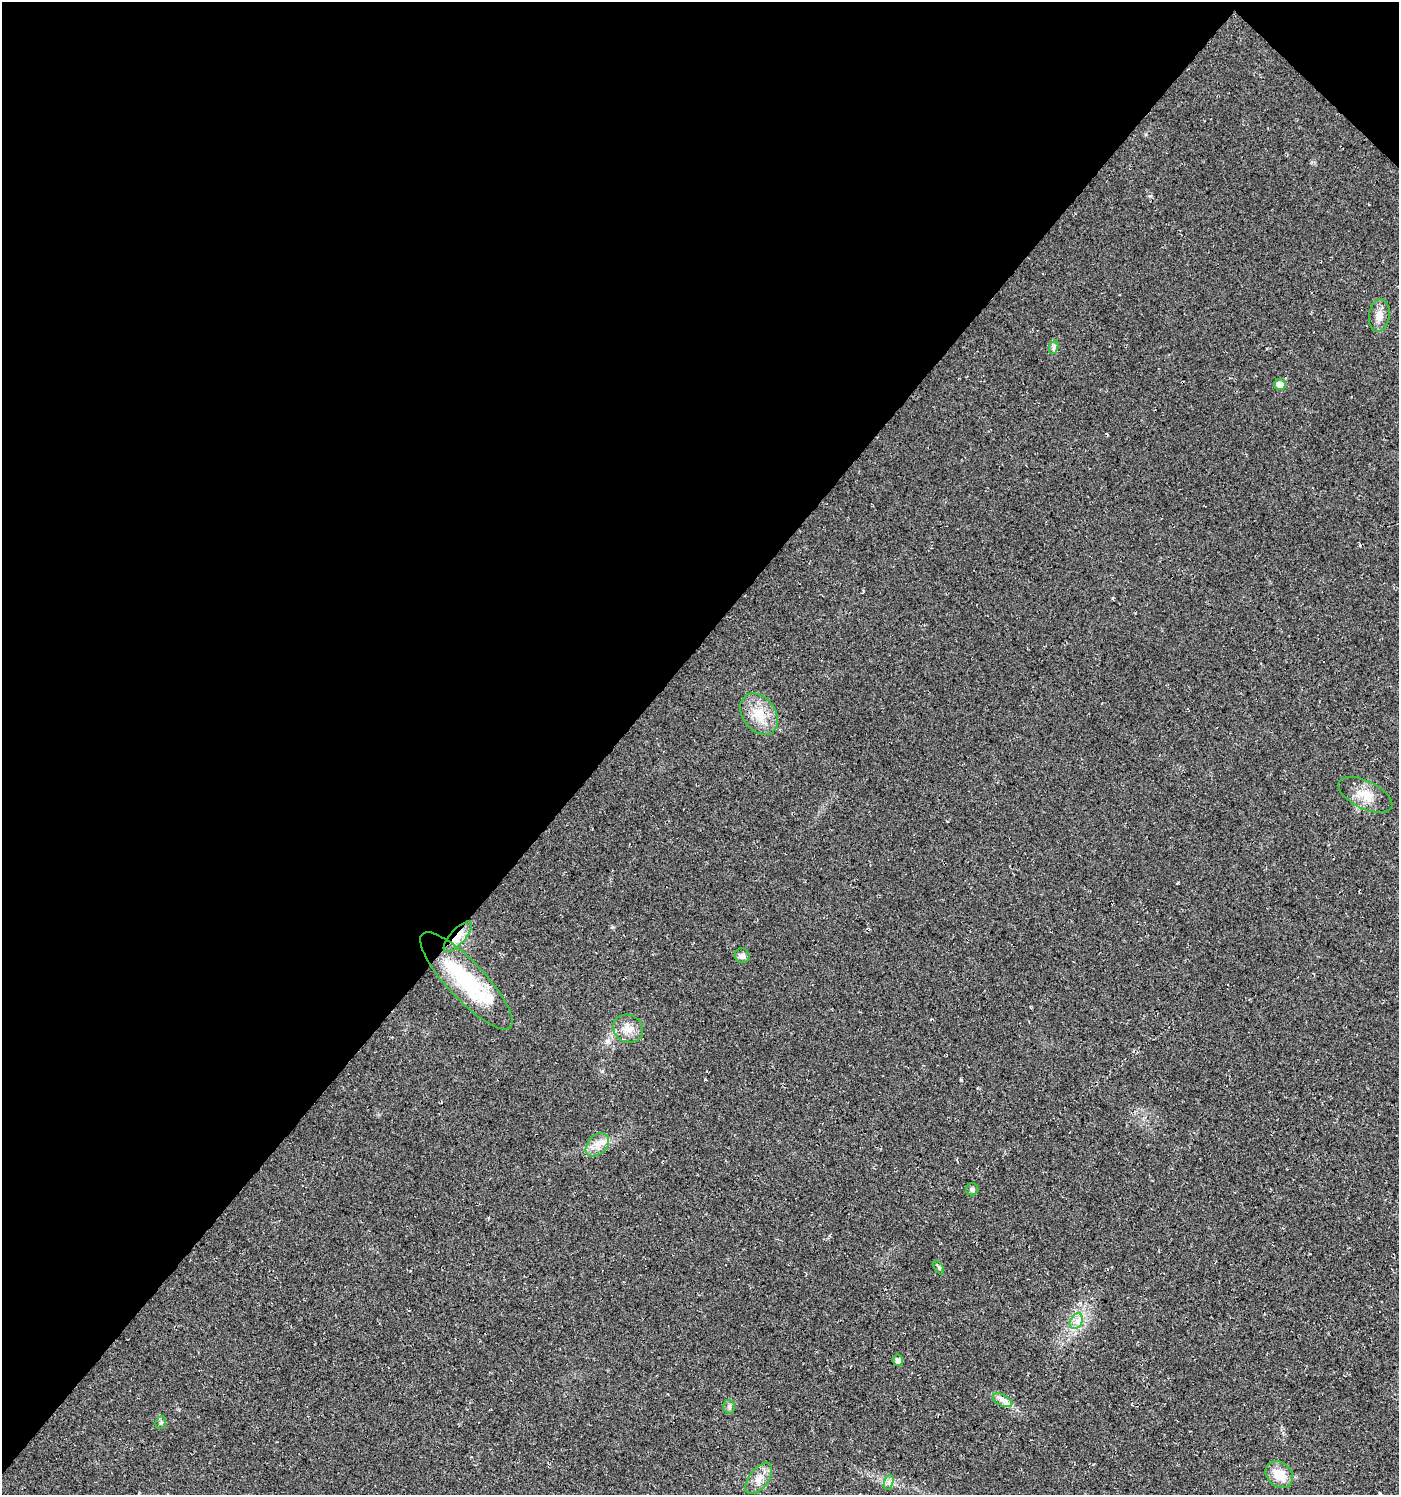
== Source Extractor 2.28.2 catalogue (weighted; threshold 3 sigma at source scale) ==
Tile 2 of 4 x 4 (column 2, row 1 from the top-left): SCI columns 1670-3066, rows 4520-6012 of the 6067 x 6059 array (HDU 1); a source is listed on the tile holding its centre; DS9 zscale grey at full resolution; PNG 1401 x 1497 px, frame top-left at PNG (2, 2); each listed source drawn as its Kron ellipse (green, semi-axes under 4 px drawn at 4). Shown black and unused: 44% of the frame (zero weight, under 3 of 4 exposures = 5% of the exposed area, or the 3 px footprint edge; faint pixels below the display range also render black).
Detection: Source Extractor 2.28.2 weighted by HDU 2 'WHT'; one run over the whole footprint, this tile lists its part. Background 0.03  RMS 0.0079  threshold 0.0358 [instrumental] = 3 sigma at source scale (4.5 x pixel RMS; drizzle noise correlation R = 1.50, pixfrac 1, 0.0396/0.0396 arcsec/px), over >= 5 px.
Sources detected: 22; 1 cosmic-ray / hot-pixel residue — neither listed nor drawn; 1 inside a brighter listed object's ellipse — not listed separately; the other 20 listed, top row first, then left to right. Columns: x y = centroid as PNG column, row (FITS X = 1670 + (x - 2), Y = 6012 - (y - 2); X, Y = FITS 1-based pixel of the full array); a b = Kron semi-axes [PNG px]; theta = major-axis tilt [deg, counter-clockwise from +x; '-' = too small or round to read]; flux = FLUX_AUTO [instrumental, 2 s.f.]
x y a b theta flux
1379 316 16 10 81 6.5
1054 347 7 4 71 1.7
1280 385 6 5 - 8.7
759 714 23 16 -53 20
1365 795 29 14 -26 15
458 937 19 7 48 14
742 956 7 7 - 2.9
466 981 64 19 -47 76
628 1029 15 13 -29 9.3
597 1145 14 9 45 7.4
972 1189 6 6 - 2.1
939 1268 7 4 -59 1.4
1076 1321 8 6 60 3.8
898 1360 5 5 - 3.6
1002 1400 10 5 -27 3.7
729 1407 7 6 - 1.9
161 1423 6 5 - 1.3
1279 1475 15 12 -44 15
759 1478 18 9 53 8.6
889 1482 7 4 71 2.1
Overlapping masked pixels (flux is a lower limit): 1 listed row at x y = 458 937
Unlisted compact peaks at least as high as the median listed source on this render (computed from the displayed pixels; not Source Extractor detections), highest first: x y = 607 1041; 1178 883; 612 927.